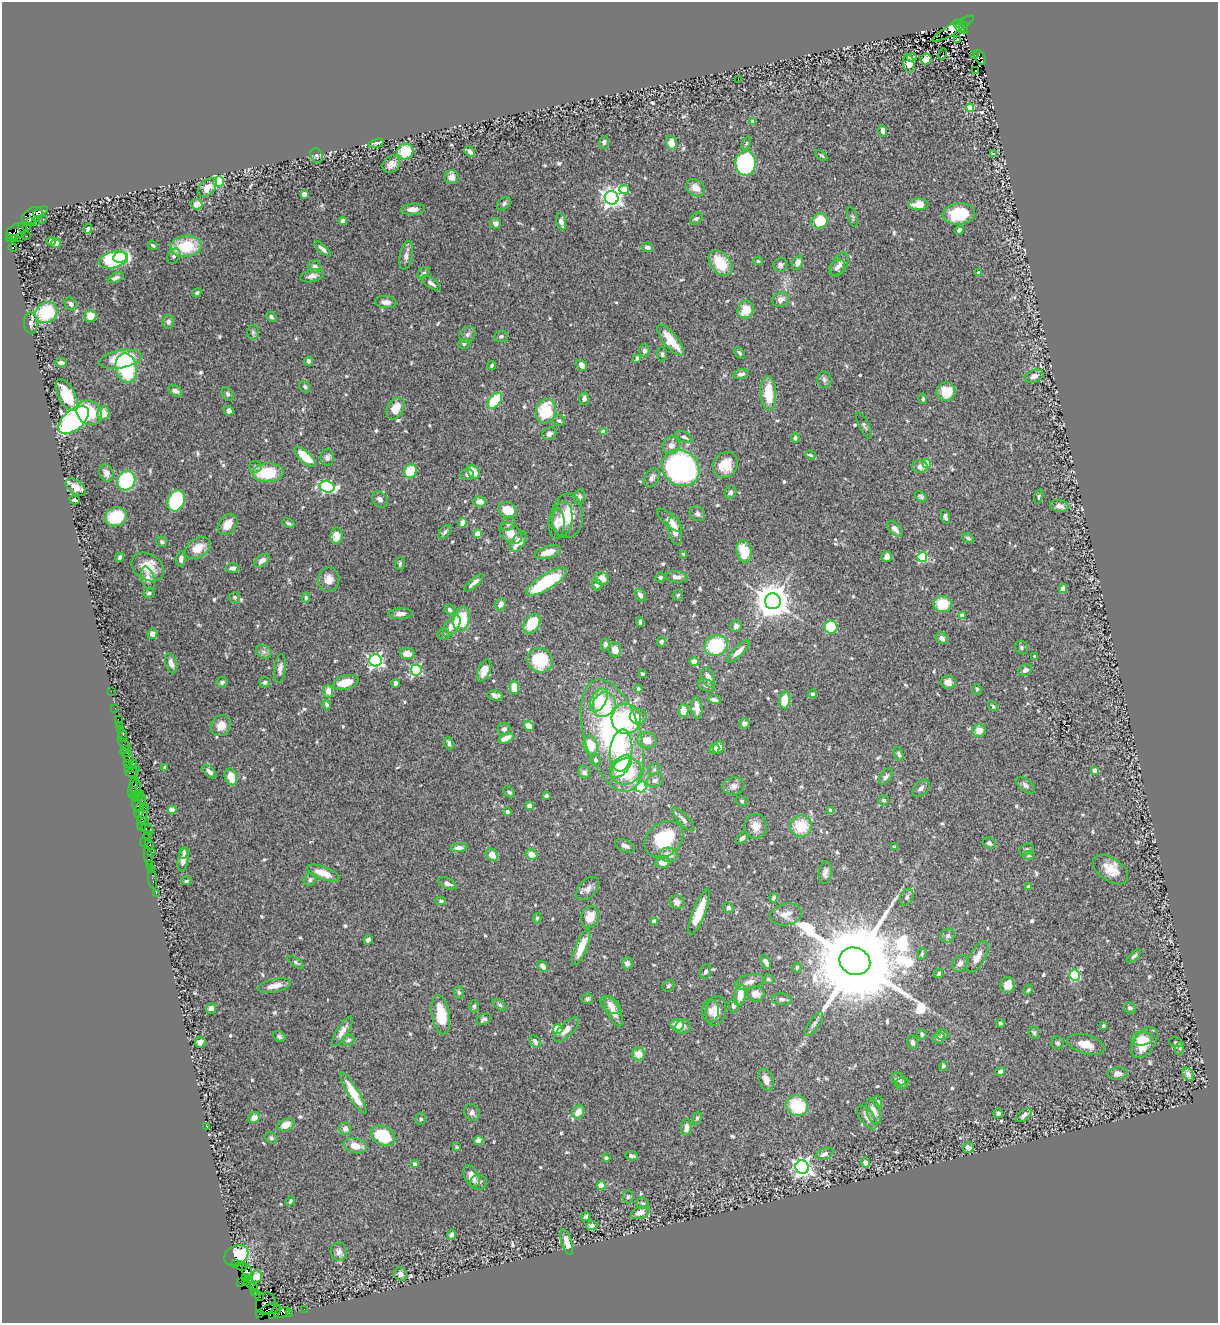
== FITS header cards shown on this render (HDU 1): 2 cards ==
NAXIS1  =                 1216
NAXIS2  =                 1321

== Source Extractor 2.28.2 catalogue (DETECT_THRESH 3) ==
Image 1216 x 1321 px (HDU 1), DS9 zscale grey, 1 PNG px = 1 image px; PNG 1220 x 1325 px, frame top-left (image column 1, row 1321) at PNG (2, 2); each listed source drawn as its Kron ellipse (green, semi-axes under 4 px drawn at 4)
Background 2.29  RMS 0.039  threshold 0.117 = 3 sigma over >= 5 px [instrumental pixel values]
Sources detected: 650; of the 650, the 500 brightest by FLUX_AUTO listed and drawn (150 fainter detections omitted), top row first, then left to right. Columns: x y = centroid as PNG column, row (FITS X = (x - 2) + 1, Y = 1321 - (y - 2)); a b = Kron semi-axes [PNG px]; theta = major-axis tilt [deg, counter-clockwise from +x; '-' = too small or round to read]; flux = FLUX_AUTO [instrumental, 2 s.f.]
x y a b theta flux
957 24 2 2 - 300
963 27 6 2 -70 570
960 28 5 3 - 240
953 29 23 5 30 130
957 40 3 2 - 14
943 54 6 2 67 24
975 55 2 2 - 210
912 57 5 3 - 4.7
980 57 8 5 -60 1000
926 59 5 5 - 37
909 63 9 5 -82 21
976 70 3 3 - 16
738 79 2 2 - 14
970 108 4 4 - 61
753 122 4 4 - 23
882 131 6 4 -88 8.8
604 142 6 5 - 6.7
376 143 7 4 15 7.5
671 143 7 5 -75 27
746 143 6 4 62 4.3
405 151 8 7 - 80
470 151 6 4 -45 11
994 154 4 3 - 5.3
317 156 8 6 -69 6.2
822 156 7 3 -34 4.5
746 163 12 10 88 430
391 164 9 7 43 16
451 177 7 7 - 18
219 182 5 5 - 150
207 187 11 7 43 27
696 188 10 7 -38 25
624 189 5 4 - 56
304 194 4 4 - 28
612 198 7 6 - 1400
197 204 6 5 - 23
504 204 8 5 41 6.1
919 204 10 6 -1 40
413 209 12 5 4 16
40 212 8 4 23 900
959 214 16 10 7 100
32 216 11 7 31 2800
853 217 10 5 -72 5.5
696 218 7 5 39 5.7
43 220 2 2 - 61
35 221 3 3 - 220
343 221 4 4 - 8.5
561 221 9 4 -76 18
820 221 8 7 - 75
30 222 3 3 - 1500
495 223 6 5 - 9.3
27 227 3 2 - 94
23 228 5 3 - 300
88 229 5 3 - 5.4
959 230 5 3 - 8.8
16 231 11 7 29 2600
27 236 2 2 - 50
14 238 3 3 - 700
20 238 3 2 - 140
10 239 3 2 - 65
51 241 4 4 - 15
56 243 5 4 - 14
153 245 5 3 - 4.1
186 246 16 10 3 96
647 247 6 5 - 12
13 248 4 3 - 1700
323 249 10 4 -41 10
406 255 14 6 79 16
174 256 8 6 60 7.2
120 257 7 5 7 98
113 260 15 8 14 350
758 261 5 3 - 4.3
720 263 14 9 -50 75
797 263 7 5 69 16
780 265 7 6 - 10
840 265 13 7 61 14
315 267 6 6 - 11
837 268 9 6 43 9.8
424 273 7 5 39 5.6
979 273 4 3 - 20
312 276 12 6 13 13
115 278 8 4 23 9.3
431 283 11 5 -36 9.8
197 293 5 4 - 5.3
781 299 9 7 23 15
386 302 11 6 -6 15
71 304 7 5 -49 8.1
746 309 9 8 - 45
46 313 11 10 - 150
90 316 6 6 - 37
271 317 5 4 - 7.3
168 322 7 6 - 9.6
31 323 11 7 -88 8.9
253 332 7 6 - 6.1
468 334 8 7 - 9.7
501 336 7 6 - 6.1
671 340 19 7 -51 63
464 344 6 5 - 6.1
644 351 6 5 - 8.7
739 353 6 4 -51 4.9
662 354 7 4 -89 5.3
637 358 4 3 - 5.1
121 359 21 9 11 160
308 361 4 4 - 9.2
61 363 5 4 - 14
581 365 6 5 - 17
492 366 5 4 - 4.5
126 368 15 10 -77 180
741 374 8 5 12 9.9
1034 376 10 6 18 13
824 380 8 7 - 7.2
305 387 6 5 - 4.9
175 391 7 5 -27 8.9
946 392 9 9 - 42
768 393 17 8 -87 75
227 394 7 5 -59 5.2
67 395 17 8 -62 74
584 399 6 5 - 9.8
923 399 5 4 - 4.6
495 401 9 5 51 110
395 409 11 8 59 45
229 411 5 4 - 14
546 411 12 10 76 110
89 413 13 11 -39 79
103 413 7 6 - 31
74 420 18 10 41 680
559 421 6 5 - 5.5
864 425 14 5 -64 6.3
603 432 4 4 - 26
549 434 7 6 - 11
684 437 9 5 -25 7.4
795 438 4 4 - 5.7
671 445 9 8 - 16
811 455 5 4 - 5.7
305 457 13 5 -42 68
327 458 8 6 89 9.7
927 464 4 4 - 87
725 465 13 12 - 47
255 467 6 6 - 6.2
920 467 7 6 - 16
681 468 20 17 -38 820
410 471 7 6 - 93
473 472 7 5 -55 40
106 473 9 7 -69 13
268 473 15 9 3 110
467 475 7 5 5 7.3
652 478 10 7 58 10
126 480 10 8 64 180
76 487 11 7 -36 23
327 487 7 5 -14 320
730 492 7 5 62 5.4
579 497 8 5 76 8.5
921 497 7 4 -35 5.7
1039 497 7 4 73 4.1
380 499 9 7 -49 11
75 500 5 3 - 5.1
176 501 11 8 70 240
480 502 6 5 - 19
1059 506 9 6 -9 16
508 510 10 7 -20 51
697 514 8 7 - 7.7
567 516 22 16 88 68
116 517 11 9 23 120
945 517 7 4 -71 7.6
562 519 17 10 84 29
670 520 16 6 -41 23
288 523 6 3 -27 5.3
462 523 5 4 - 18
227 524 12 8 51 31
508 524 8 6 50 8.9
557 524 15 8 88 17
895 529 9 5 -46 15
675 530 14 6 -79 24
445 532 9 4 47 6.4
511 533 12 9 -39 32
477 534 4 4 - 33
336 536 8 6 87 24
968 538 6 4 -28 5.6
162 542 5 5 - 4.8
518 542 12 6 54 38
198 548 14 9 34 39
744 551 11 7 -78 71
548 552 13 6 16 28
684 554 4 3 - 4.6
120 557 4 3 - 5.5
887 557 5 5 - 18
922 557 5 5 - 200
181 559 8 4 85 10
262 561 9 5 37 14
400 563 6 5 - 4.6
148 567 17 13 -33 48
233 568 6 5 - 10
660 577 5 4 - 6.3
676 577 11 5 -5 16
148 578 12 6 -73 14
329 579 12 10 83 26
602 579 7 6 - 21
547 582 23 7 32 170
474 583 12 3 41 11
597 585 6 5 - 7.9
1063 588 4 4 - 17
149 593 6 4 18 5.4
640 595 7 5 -57 10
678 595 5 5 - 4.8
235 597 5 5 - 5.5
306 597 5 4 - 4.3
773 601 8 8 - 6200
501 604 6 5 - 16
943 604 9 8 - 73
450 610 5 4 - 6.3
400 614 12 5 3 14
962 615 4 4 - 26
462 619 13 8 75 120
640 622 5 3 - 6.3
532 624 11 7 56 85
452 626 12 6 53 29
736 626 6 6 - 8.7
831 627 6 6 - 120
152 634 5 5 - 9.4
444 634 6 6 - 5.4
942 638 6 5 - 12
661 642 4 4 - 5.7
605 645 6 4 89 7.4
716 646 11 10 - 160
1021 647 7 6 - 5.7
615 650 7 6 - 19
738 651 15 5 43 19
264 652 8 6 -34 9.4
407 654 7 5 -7 20
1035 657 4 4 - 7
375 660 6 6 - 710
540 660 13 12 - 120
694 661 5 4 - 17
171 663 10 5 -73 14
280 669 14 6 83 13
416 670 5 5 - 320
1025 670 7 5 27 15
484 671 12 6 69 22
642 674 3 3 - 4.2
708 677 10 6 -72 19
222 682 6 5 - 7.9
265 682 5 5 - 5.8
346 682 13 7 17 53
948 682 7 6 - 15
396 683 4 4 - 14
706 685 9 6 -22 7.5
514 687 6 5 - 37
638 689 4 4 - 5
977 689 5 4 - 4.2
111 691 2 2 - 40
328 691 6 5 - 19
812 694 4 4 - 5.8
495 695 7 5 -14 14
599 700 12 7 61 73
714 700 6 3 -17 9.1
785 700 8 5 80 45
327 705 5 4 - 8.2
604 705 13 11 56 85
993 706 5 4 - 5
115 708 2 2 - 36
697 708 11 5 -83 27
683 711 6 5 - 30
638 716 8 7 - 16
118 719 2 2 - 77
626 719 15 14 - 190
744 723 5 5 - 14
119 725 2 2 - 35
221 726 11 9 56 30
529 726 5 4 - 27
120 729 3 3 - 210
504 729 6 6 - 6.7
979 731 6 6 - 22
612 735 58 28 -73 550
123 736 6 3 -81 160
506 738 8 4 25 25
647 740 10 8 -16 31
449 743 6 4 -68 7.5
124 744 8 3 -48 590
590 745 10 7 -78 58
718 747 6 5 - 25
124 749 4 3 - 180
714 749 5 5 - 11
621 750 21 11 85 67
126 753 5 3 - 250
899 754 7 4 -65 5.8
128 758 6 4 -50 790
595 760 6 5 - 6.2
134 763 3 3 - 360
127 764 3 2 - 150
621 766 14 8 48 60
165 767 4 3 - 4.4
129 769 3 3 - 130
136 769 3 2 - 220
654 769 6 5 - 4.9
1094 770 4 4 - 23
626 771 15 13 20 160
131 772 6 3 17 230
209 772 8 4 -44 11
584 772 6 6 - 9.9
231 777 8 6 -72 42
886 777 9 5 54 7.2
655 780 8 6 22 12
1025 785 11 6 -39 9
734 786 11 8 13 15
641 787 5 5 - 170
133 788 11 3 81 510
921 788 10 6 45 9.2
136 790 12 4 90 760
509 792 7 4 -37 6.2
139 793 3 2 - 240
134 795 3 2 - 100
139 796 6 4 49 590
546 796 4 4 - 5.7
142 799 5 3 - 760
884 800 5 5 - 4.8
742 801 6 5 - 4.4
136 804 7 3 -87 580
529 806 4 4 - 18
145 808 3 2 - 340
139 810 8 4 81 880
172 810 4 4 - 63
831 811 4 4 - 20
507 812 4 3 - 11
142 817 12 3 75 1000
683 819 15 5 -47 11
144 822 4 3 - 490
756 826 12 11 - 28
801 826 11 10 - 79
141 827 3 2 - 98
148 829 6 3 -26 240
148 834 2 2 - 220
742 838 7 4 40 8.9
664 839 21 16 39 140
145 840 6 3 69 250
989 843 7 5 -30 6.8
149 844 5 3 - 370
625 846 10 5 -23 10
894 847 3 3 - 6.9
459 848 9 4 6 11
1026 850 8 5 32 6.2
152 852 3 2 - 150
184 853 6 4 69 7.3
532 854 5 5 - 28
492 855 7 5 -50 27
668 855 9 7 -11 26
1029 855 6 4 -4 4.4
148 856 9 3 -79 440
183 860 12 5 80 18
663 862 7 5 9 20
149 864 3 2 - 160
151 869 2 2 - 120
1111 870 20 11 -35 39
825 872 11 6 82 13
323 873 17 6 -20 39
153 879 10 3 -80 270
310 880 7 6 - 5.7
186 881 5 4 - 4.4
447 883 9 5 -22 11
1029 887 4 3 - 18
588 889 14 8 44 16
156 893 2 2 - 44
907 897 9 6 63 6.7
773 898 5 3 - 7.9
441 901 5 4 - 4.8
677 902 7 6 - 12
728 908 5 5 - 7.9
699 912 25 6 69 60
786 914 16 11 11 27
590 917 11 8 69 37
537 918 5 4 - 5
654 921 4 4 - 24
948 936 7 6 - 7.1
368 940 5 4 - 9.1
581 947 19 5 68 51
922 954 6 4 74 4.8
1134 956 9 4 42 5.6
977 957 17 7 60 26
855 961 16 13 -22 73000
296 962 9 4 -33 5.3
766 962 7 4 -62 12
627 963 6 5 - 11
960 963 9 7 53 12
543 966 6 4 -50 14
797 967 5 4 - 6.7
705 972 7 5 69 7.3
939 974 5 4 - 4.8
1075 975 5 5 - 150
768 979 5 5 - 4.6
750 982 15 7 14 16
1008 985 8 7 - 21
275 986 16 6 12 24
668 986 6 5 - 4.7
1028 990 5 4 - 4.6
459 993 6 5 - 4.8
756 994 9 7 -6 19
740 995 11 5 80 32
587 999 5 5 - 6
782 999 10 6 -3 9.1
500 1005 8 4 -36 5.2
610 1005 11 7 -37 15
733 1005 7 5 -89 6.9
474 1006 6 4 88 4.9
211 1008 5 5 - 10
1130 1008 6 5 - 8.8
613 1011 16 6 -64 25
710 1011 11 8 89 13
716 1011 15 10 77 26
441 1015 20 9 -80 83
484 1019 8 5 26 7
1000 1023 4 3 - 4.8
814 1024 14 5 56 9.2
677 1025 6 5 - 35
1103 1026 4 4 - 5.6
683 1027 7 7 - 10
558 1029 5 4 - 130
566 1030 16 6 44 23
342 1031 17 6 58 19
1034 1032 6 5 - 4.7
922 1034 5 4 - 7.4
942 1035 6 5 - 5
279 1036 7 5 -23 5.6
939 1038 6 5 - 8.6
1142 1039 10 6 5 26
349 1040 6 5 - 5.7
535 1041 7 5 -62 11
200 1042 6 5 - 13
913 1042 7 5 -75 7.2
1144 1042 17 10 56 62
1176 1042 7 4 -15 4.3
1057 1043 6 6 - 5.8
1086 1044 19 9 -16 32
1180 1048 6 4 72 4.2
638 1054 6 6 - 29
943 1066 4 4 - 5
1000 1071 5 4 - 9.1
1118 1074 10 6 6 13
1188 1074 7 5 -56 12
766 1079 12 7 -71 18
899 1079 7 6 - 12
902 1083 7 5 28 5.8
353 1093 24 5 -60 59
878 1102 6 4 -76 4.8
797 1106 11 10 - 110
873 1111 13 7 -73 23
472 1112 9 7 -62 10
578 1112 7 5 54 25
998 1113 5 5 - 7.2
1024 1115 9 5 39 10
867 1117 14 7 -54 15
254 1118 6 5 - 14
697 1118 6 4 74 5
421 1119 5 5 - 6.3
286 1125 8 6 24 31
207 1127 3 2 - 20
686 1127 8 5 85 16
345 1128 6 6 - 13
383 1136 13 9 -28 110
271 1138 7 5 -46 5.1
478 1140 5 4 - 11
355 1146 12 7 -13 31
456 1147 4 4 - 4.2
968 1148 6 5 - 11
825 1154 9 5 24 13
632 1156 6 4 -13 9.2
606 1158 3 3 - 7.1
865 1163 5 4 - 9.5
415 1164 4 4 - 12
802 1167 7 6 - 1100
472 1176 11 7 -65 27
478 1183 8 7 - 8.9
601 1185 4 4 - 67
628 1197 7 5 90 5.5
290 1201 5 3 - 4.5
643 1203 6 6 - 6.9
640 1212 10 6 22 19
586 1216 5 3 - 5.3
592 1225 5 4 - 9.2
451 1235 5 4 - 9.1
567 1242 13 5 -73 30
339 1252 9 8 - 12
236 1255 13 9 31 210
236 1263 3 2 - 110
241 1266 6 3 -29 330
247 1271 7 5 -70 850
401 1274 7 6 - 9.9
256 1277 6 6 - 13
245 1278 4 3 - 170
250 1279 3 2 - 170
246 1281 3 3 - 88
240 1283 3 2 - 58
251 1284 3 2 - 110
253 1287 2 2 - 40
254 1292 4 2 - 160
259 1296 5 3 - 230
266 1304 11 9 71 1500
271 1309 10 5 12 1200
304 1309 2 2 - 52
275 1312 8 4 48 750
282 1313 8 4 24 860
289 1313 2 2 - 75
260 1314 3 3 - 71
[150 fainter detections neither listed nor drawn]